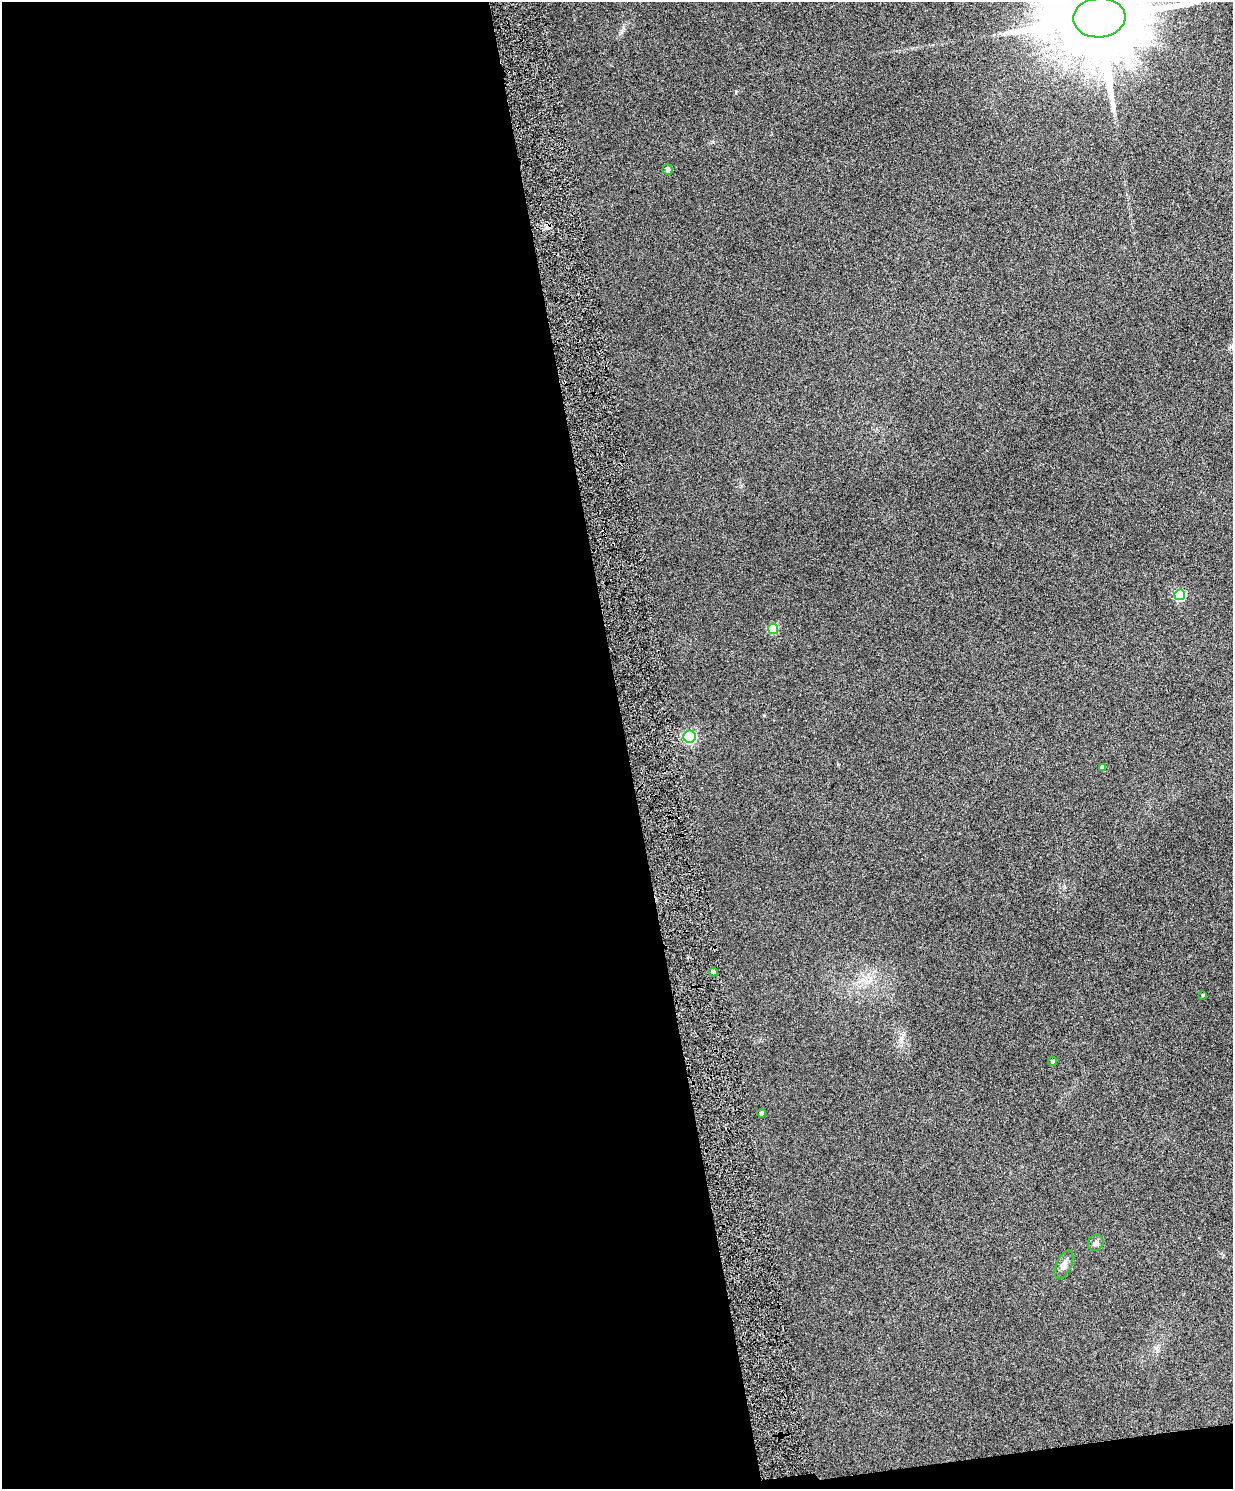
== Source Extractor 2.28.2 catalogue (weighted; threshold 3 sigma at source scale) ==
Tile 9 of 4 x 3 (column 1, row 3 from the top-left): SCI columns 3-1233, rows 144-1630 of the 4928 x 4863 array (HDU 1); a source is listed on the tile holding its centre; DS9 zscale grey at full resolution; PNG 1235 x 1491 px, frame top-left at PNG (2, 2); each listed source drawn as its Kron ellipse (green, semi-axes under 4 px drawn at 4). Shown black and unused: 52% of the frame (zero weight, under 4 of 8 exposures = <1% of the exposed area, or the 3 px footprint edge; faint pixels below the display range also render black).
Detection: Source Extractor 2.28.2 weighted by HDU 2 'WHT'; one run over the whole footprint, this tile lists its part. Background 0.0712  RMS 0.0043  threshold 0.0176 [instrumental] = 3 sigma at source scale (4.09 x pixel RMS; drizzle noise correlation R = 1.36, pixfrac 0.8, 0.05/0.05 arcsec/px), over >= 5 px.
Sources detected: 12; all 12 listed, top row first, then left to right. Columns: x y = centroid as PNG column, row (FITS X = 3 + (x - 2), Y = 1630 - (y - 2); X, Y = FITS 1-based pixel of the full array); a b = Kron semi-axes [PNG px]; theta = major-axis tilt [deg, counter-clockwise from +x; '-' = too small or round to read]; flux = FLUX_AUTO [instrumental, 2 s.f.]
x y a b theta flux
1099 18 26 19 4 10000
667 169 5 5 - 1
1180 595 5 5 - 26
773 629 5 5 - 16
690 737 6 6 - 56
1103 767 4 4 - 1.4
713 972 4 4 - 1.5
1202 995 4 4 - 0.44
1053 1061 4 4 - 1
761 1113 4 4 - 1.1
1096 1243 8 7 - 1.4
1064 1265 15 7 65 2.5
Isophote crosses this tile's border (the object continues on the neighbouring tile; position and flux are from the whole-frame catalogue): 1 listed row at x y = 1099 18